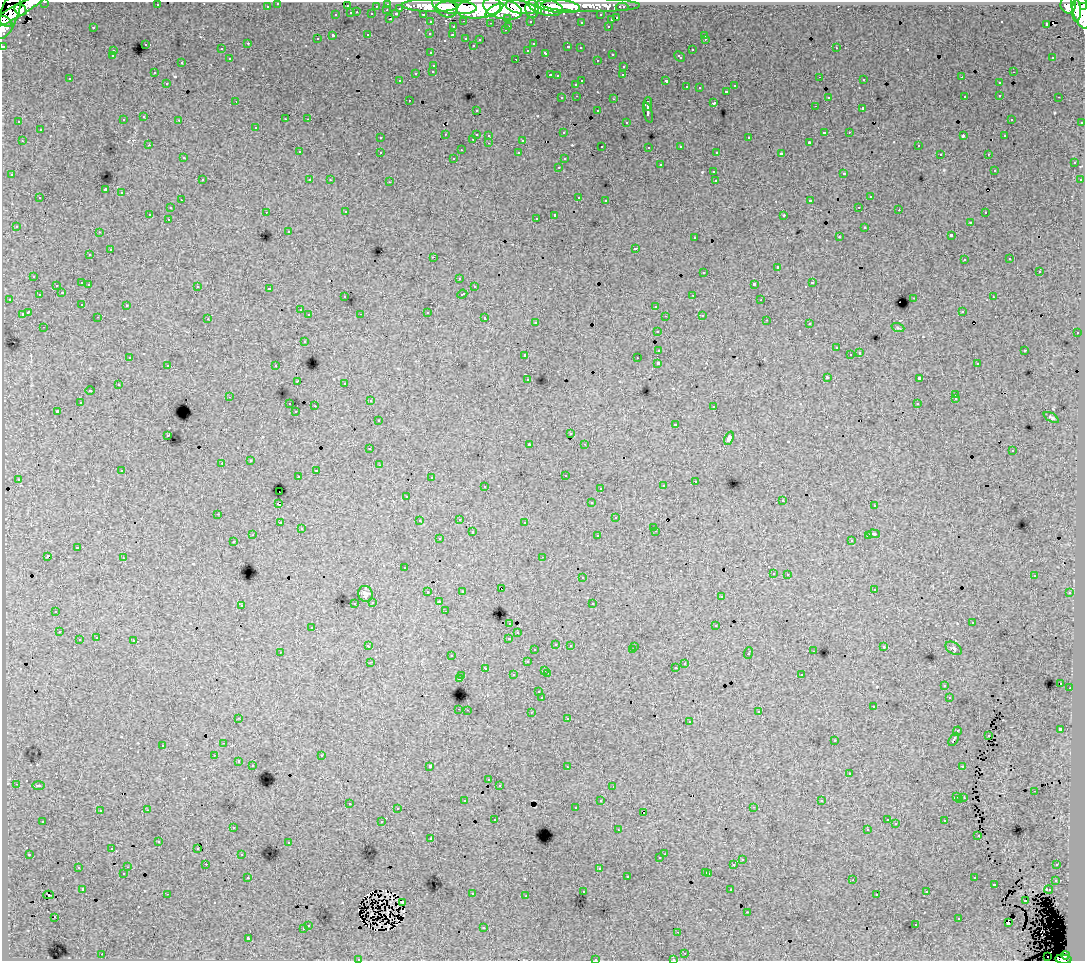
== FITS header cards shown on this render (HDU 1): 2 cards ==
NAXIS1  =                 1083
NAXIS2  =                  959

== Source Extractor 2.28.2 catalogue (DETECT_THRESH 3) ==
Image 1083 x 959 px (HDU 1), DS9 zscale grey, 1 PNG px = 1 image px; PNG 1087 x 963 px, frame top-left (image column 1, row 959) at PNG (2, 2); each listed source drawn as its Kron ellipse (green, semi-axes under 4 px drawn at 4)
Background 59.2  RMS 0.66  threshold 1.97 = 3 sigma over >= 5 px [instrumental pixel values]
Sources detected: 541; of the 541, the 500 brightest by FLUX_AUTO listed and drawn (41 fainter detections omitted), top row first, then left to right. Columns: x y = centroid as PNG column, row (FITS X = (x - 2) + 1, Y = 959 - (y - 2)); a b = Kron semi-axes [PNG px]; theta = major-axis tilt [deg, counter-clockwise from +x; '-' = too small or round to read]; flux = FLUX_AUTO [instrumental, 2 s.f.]
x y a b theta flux
45 2 3 2 - 1800
278 3 3 3 - 1200
388 4 3 3 - 3800
157 5 3 2 - 75
591 5 49 7 0 84000
1068 5 8 7 - 53000
267 6 3 3 - 820
347 6 3 3 - 210
376 6 3 2 - 660
430 6 28 6 -1 150000
445 6 14 9 -41 110000
558 6 22 7 -6 120000
1084 6 4 3 - 40000
457 7 20 6 -3 250000
479 7 22 11 8 330000
521 7 15 6 -11 190000
545 7 17 8 -13 170000
622 7 6 3 0 2500
400 8 3 3 - 470
502 9 20 10 -15 370000
532 9 9 7 -86 120000
1080 9 19 8 -75 230000
21 10 6 5 - 32000
387 10 3 2 - 230
494 10 10 4 34 66000
16 11 35 6 30 160000
538 11 4 4 - 41000
1076 11 11 4 -89 96000
357 12 3 2 - 230
351 13 3 3 - 620
372 14 3 3 - 750
396 14 4 3 - 540
423 14 3 2 - 1300
9 15 25 9 69 200000
336 15 3 3 - 250
601 15 3 3 - 670
508 18 3 3 - 830
617 18 3 3 - 490
390 19 3 2 - 310
611 20 3 3 - 180
6 21 7 4 -34 66000
464 21 3 2 - 210
530 21 3 3 - 780
431 22 3 3 - 1500
581 22 3 3 - 220
491 23 3 2 - 37
1047 24 3 3 - 490
509 26 3 2 - 250
608 26 3 2 - 230
93 27 3 2 - 340
453 27 3 3 - 320
505 30 3 3 - 83
430 33 3 3 - 87
368 35 3 3 - 420
452 35 3 2 - 150
704 35 3 3 - 230
333 36 4 3 - 960
466 38 3 3 - 360
317 39 3 3 - 99
705 39 3 2 - 36
480 40 3 3 - 160
248 43 3 2 - 33
145 44 3 3 - 200
533 44 3 2 - 75
473 45 3 3 - 87
3 46 3 3 - 3100
568 47 3 3 - 340
580 48 3 3 - 140
836 48 3 2 - 230
221 49 3 2 - 79
528 50 3 2 - 65
692 50 3 3 - 230
113 51 3 3 - 170
431 53 3 3 - 100
546 53 3 3 - 360
612 54 3 3 - 280
112 56 3 3 - 190
679 57 6 3 -42 290
1053 57 3 3 - 110
230 59 3 3 - 230
516 59 3 2 - 400
597 60 3 2 - 110
182 63 3 2 - 36
434 65 3 3 - 300
624 66 3 3 - 240
433 71 3 3 - 190
1013 72 3 2 - 170
154 73 3 3 - 120
416 73 3 3 - 410
550 75 3 2 - 440
623 75 3 2 - 78
557 76 3 3 - 150
820 77 2 2 - 74
962 77 3 2 - 38
70 79 3 3 - 110
864 80 3 3 - 160
400 81 3 3 - 100
582 81 3 2 - 490
666 81 3 3 - 980
167 83 3 3 - 180
999 83 3 3 - 220
576 84 3 3 - 200
735 86 3 3 - 290
687 87 3 3 - 160
699 88 3 2 - 58
726 91 3 3 - 280
1000 95 3 3 - 240
577 96 3 2 - 230
965 96 3 2 - 57
828 97 3 3 - 190
1059 97 3 2 - 180
562 98 3 3 - 180
614 99 3 2 - 290
409 100 3 2 - 200
236 101 2 2 - 52
714 103 3 3 - 720
648 104 7 3 89 1500
815 106 3 2 - 60
863 108 3 3 - 1100
476 110 3 3 - 220
598 111 3 3 - 210
648 112 10 3 -76 1700
144 117 3 3 - 240
285 119 2 2 - 34
308 119 2 2 - 34
1011 119 3 3 - 96
123 120 3 3 - 190
179 120 3 2 - 170
19 122 3 3 - 110
626 122 3 3 - 150
1082 122 3 3 - 470
256 127 3 3 - 170
40 130 3 3 - 300
824 132 4 3 - 720
849 132 3 2 - 160
563 133 3 3 - 210
445 134 2 2 - 34
476 134 3 3 - 570
489 135 3 3 - 190
963 136 4 2 - 420
1005 136 3 3 - 140
380 138 3 3 - 150
749 138 3 3 - 310
473 139 3 2 - 260
523 140 3 3 - 540
22 141 3 2 - 180
809 142 3 3 - 50
489 143 3 2 - 170
149 145 3 2 - 120
602 146 3 3 - 130
681 146 3 3 - 280
918 146 3 3 - 230
649 147 3 3 - 190
461 150 2 2 - 38
299 152 3 3 - 230
380 152 3 3 - 210
717 152 3 3 - 140
519 153 3 3 - 200
781 154 4 3 - 1400
940 154 3 3 - 150
988 154 3 2 - 190
183 158 3 3 - 140
454 158 3 3 - 120
564 159 3 3 - 64
1074 163 3 3 - 210
660 165 3 3 - 330
559 167 3 2 - 180
994 170 3 3 - 140
713 171 3 3 - 320
844 173 3 3 - 320
12 175 3 3 - 320
202 180 3 3 - 140
310 180 3 3 - 190
330 180 3 3 - 66
1080 180 3 3 - 160
716 181 3 3 - 99
390 182 3 2 - 340
105 190 4 3 - 5700
122 193 3 3 - 290
579 197 3 3 - 520
870 197 3 3 - 380
40 198 3 3 - 350
181 200 3 2 - 180
606 200 3 2 - 120
810 201 4 3 - 940
859 207 3 2 - 84
170 208 3 3 - 150
899 210 2 2 - 86
266 212 3 2 - 190
346 212 3 2 - 140
985 213 3 2 - 150
150 214 3 3 - 1100
555 215 4 3 - 1800
784 215 3 3 - 52
536 218 3 2 - 99
168 219 3 2 - 170
970 222 3 2 - 110
16 226 3 3 - 110
865 227 3 3 - 260
289 231 3 3 - 180
99 232 3 2 - 96
951 235 4 3 - 1000
839 237 3 2 - 46
695 238 3 3 - 200
636 248 3 3 - 620
110 250 3 3 - 550
90 255 3 3 - 180
433 257 3 2 - 630
1010 259 3 3 - 110
964 260 3 3 - 220
777 267 3 3 - 690
704 272 3 3 - 340
1039 272 3 3 - 540
34 276 3 3 - 310
459 278 3 3 - 160
82 283 3 3 - 680
812 283 3 3 - 640
89 284 3 2 - 250
754 284 4 3 - 1900
56 285 3 3 - 160
197 286 3 3 - 250
474 287 3 3 - 270
269 289 3 2 - 33
62 293 3 2 - 44
462 294 5 3 - 380
39 295 3 3 - 200
693 295 3 2 - 170
345 297 3 3 - 190
993 297 3 3 - 230
914 298 3 2 - 390
9 299 3 2 - 220
761 300 3 2 - 66
82 304 3 3 - 210
126 305 3 2 - 33
656 306 3 3 - 340
300 310 3 3 - 200
962 311 3 3 - 120
28 312 4 3 - 1300
427 312 3 3 - 580
22 314 4 3 - 380
361 314 3 2 - 68
309 315 3 3 - 270
702 315 3 3 - 290
665 316 2 2 - 73
98 317 3 2 - 92
485 318 3 3 - 440
208 319 3 3 - 64
767 320 2 2 - 49
536 322 3 3 - 210
809 324 3 3 - 41
44 327 3 2 - 130
898 328 6 4 -18 67
657 331 3 3 - 230
1077 333 3 2 - 240
304 341 3 3 - 250
836 348 3 3 - 170
659 350 4 3 - 820
1025 350 3 3 - 390
860 353 3 3 - 48
850 354 3 2 - 120
525 355 3 3 - 330
130 357 3 2 - 68
637 358 2 2 - 56
658 363 3 3 - 2400
977 364 3 3 - 130
168 365 3 3 - 240
276 366 3 3 - 340
827 377 3 3 - 79
528 379 3 3 - 240
919 379 4 3 - 2300
297 381 3 3 - 38
345 383 3 3 - 140
118 385 3 3 - 370
90 391 4 3 - 33
955 395 4 3 - 55
229 397 3 2 - 41
955 399 3 3 - 70
370 401 3 2 - 210
80 402 3 2 - 160
290 404 3 2 - 260
917 404 3 3 - 110
315 406 3 2 - 560
714 406 3 3 - 220
57 411 3 3 - 75
296 412 3 2 - 160
1051 417 8 3 -31 60
378 421 3 3 - 230
675 424 3 2 - 37
571 434 3 3 - 250
168 435 3 2 - 270
729 438 7 4 69 130
529 444 3 3 - 55
585 444 3 2 - 180
370 449 3 2 - 140
1012 451 3 3 - 150
251 460 2 2 - 39
222 463 3 2 - 130
379 465 3 2 - 76
316 470 3 2 - 300
122 471 3 3 - 200
565 475 3 2 - 85
298 477 3 2 - 180
431 477 3 3 - 160
18 479 3 3 - 230
695 481 3 2 - 160
485 486 3 2 - 160
663 486 3 3 - 230
600 488 3 2 - 110
279 492 2 2 - 36
407 496 3 3 - 120
783 500 2 2 - 42
591 503 3 3 - 270
278 504 3 3 - 1100
874 506 3 3 - 99
218 514 3 2 - 280
616 518 3 3 - 230
459 519 3 3 - 290
419 521 3 3 - 130
525 522 3 3 - 180
280 523 3 3 - 250
654 527 3 3 - 180
301 529 3 3 - 77
656 531 3 2 - 96
472 532 3 3 - 510
874 534 6 3 -4 56
253 535 3 2 - 75
868 535 3 2 - 45
598 536 3 3 - 320
439 539 3 3 - 270
852 540 3 3 - 160
234 541 3 2 - 35
77 548 4 3 - 820
47 556 3 3 - 1200
543 557 3 2 - 120
123 558 3 3 - 40
404 568 3 3 - 200
773 573 3 3 - 200
788 574 3 2 - 230
1034 576 3 2 - 82
582 578 3 3 - 170
501 589 2 2 - 45
874 589 3 3 - 230
462 591 3 3 - 230
428 592 3 3 - 290
1070 593 3 3 - 310
365 594 8 7 - 140
721 597 3 3 - 240
373 602 3 3 - 240
439 602 4 4 - 59
355 603 3 3 - 260
593 603 3 2 - 180
241 605 3 3 - 280
56 611 2 2 - 35
445 611 3 2 - 190
510 623 3 3 - 290
972 623 3 3 - 100
716 626 3 3 - 560
312 627 3 3 - 260
59 632 3 2 - 240
518 633 3 3 - 190
96 638 3 3 - 270
509 638 4 3 - 480
79 640 3 3 - 490
134 641 3 3 - 670
556 644 3 3 - 250
570 645 3 3 - 310
368 646 4 3 - 310
635 646 2 2 - 41
884 647 3 3 - 41
954 648 9 5 -33 79
535 650 3 3 - 270
632 650 3 2 - 270
814 651 3 2 - 50
280 652 2 2 - 34
748 653 6 3 69 710
451 656 3 2 - 110
371 662 3 3 - 41
527 662 3 3 - 220
685 663 3 2 - 260
485 668 3 3 - 200
675 668 3 2 - 70
545 670 3 2 - 320
547 673 3 2 - 530
801 674 3 3 - 200
513 675 3 3 - 340
462 676 3 2 - 280
459 679 4 3 - 700
1061 683 3 2 - 59
944 685 3 2 - 52
1070 688 2 2 - 270
539 692 3 3 - 290
949 697 3 3 - 160
542 698 3 3 - 1400
873 707 3 2 - 150
459 709 3 2 - 310
467 710 2 2 - 210
531 712 3 2 - 280
759 712 3 2 - 35
238 718 2 2 - 33
568 719 3 3 - 140
689 722 3 3 - 200
1060 729 4 3 - 2000
957 731 5 3 - 610
988 735 3 2 - 41
954 739 7 3 59 1000
835 740 3 2 - 44
224 743 3 2 - 270
163 745 3 3 - 350
215 755 2 2 - 33
321 756 3 3 - 450
238 761 4 3 - 36
253 765 3 2 - 120
430 766 3 3 - 2200
963 766 4 3 - 640
567 767 3 2 - 130
849 774 2 2 - 37
489 780 3 3 - 200
16 784 3 2 - 280
499 785 3 3 - 140
38 786 6 3 0 61
613 786 3 2 - 52
1034 791 3 2 - 140
957 797 3 3 - 150
964 798 3 2 - 52
960 799 3 3 - 200
601 800 3 3 - 240
465 801 3 3 - 230
822 801 3 3 - 140
349 803 3 2 - 200
754 807 3 2 - 210
576 808 3 3 - 160
397 809 3 2 - 130
147 810 3 2 - 350
100 811 3 3 - 140
643 812 3 3 - 220
495 819 3 2 - 63
887 820 3 3 - 200
43 821 3 3 - 140
945 821 3 3 - 290
382 822 3 3 - 470
896 824 3 2 - 44
233 827 3 3 - 230
867 829 3 2 - 110
618 830 3 2 - 150
978 835 3 2 - 51
431 839 3 3 - 140
159 842 3 2 - 46
289 842 3 2 - 59
198 848 3 2 - 54
112 849 3 2 - 98
242 854 3 2 - 170
664 854 2 2 - 180
29 855 2 2 - 34
660 858 3 3 - 160
742 860 3 3 - 280
206 864 2 2 - 130
734 864 3 3 - 770
1057 865 3 3 - 210
128 867 3 2 - 200
78 868 3 3 - 400
600 868 3 2 - 50
706 872 3 3 - 320
123 873 2 2 - 41
709 873 3 3 - 380
248 877 3 2 - 180
627 877 3 3 - 410
974 878 3 3 - 200
853 880 3 2 - 49
1056 880 3 3 - 120
994 884 3 3 - 720
83 889 3 3 - 66
1049 889 4 3 - 230
731 890 3 2 - 140
583 891 3 3 - 93
927 892 3 3 - 110
167 894 3 2 - 650
472 894 3 3 - 220
877 894 3 3 - 89
48 895 5 2 - 220
526 896 3 2 - 97
1025 901 3 2 - 39
402 902 3 2 - 56
747 912 3 3 - 36
55 917 3 2 - 150
959 919 3 3 - 160
1008 923 3 3 - 58
308 925 3 3 - 200
916 925 3 3 - 340
484 927 3 2 - 33
303 929 3 3 - 210
678 932 3 2 - 160
248 938 3 3 - 1200
685 953 3 2 - 180
102 954 3 2 - 250
1066 955 4 3 - 23000
1048 957 2 2 - 280
359 959 3 2 - 110
595 959 3 2 - 210
673 959 3 2 - 110
1063 959 8 4 -4 64000
At the frame edge (FLAGS 8, measured only in part): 8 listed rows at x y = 45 2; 278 3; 1084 6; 3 46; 359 959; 595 959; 673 959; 1063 959
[41 fainter detections neither listed nor drawn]